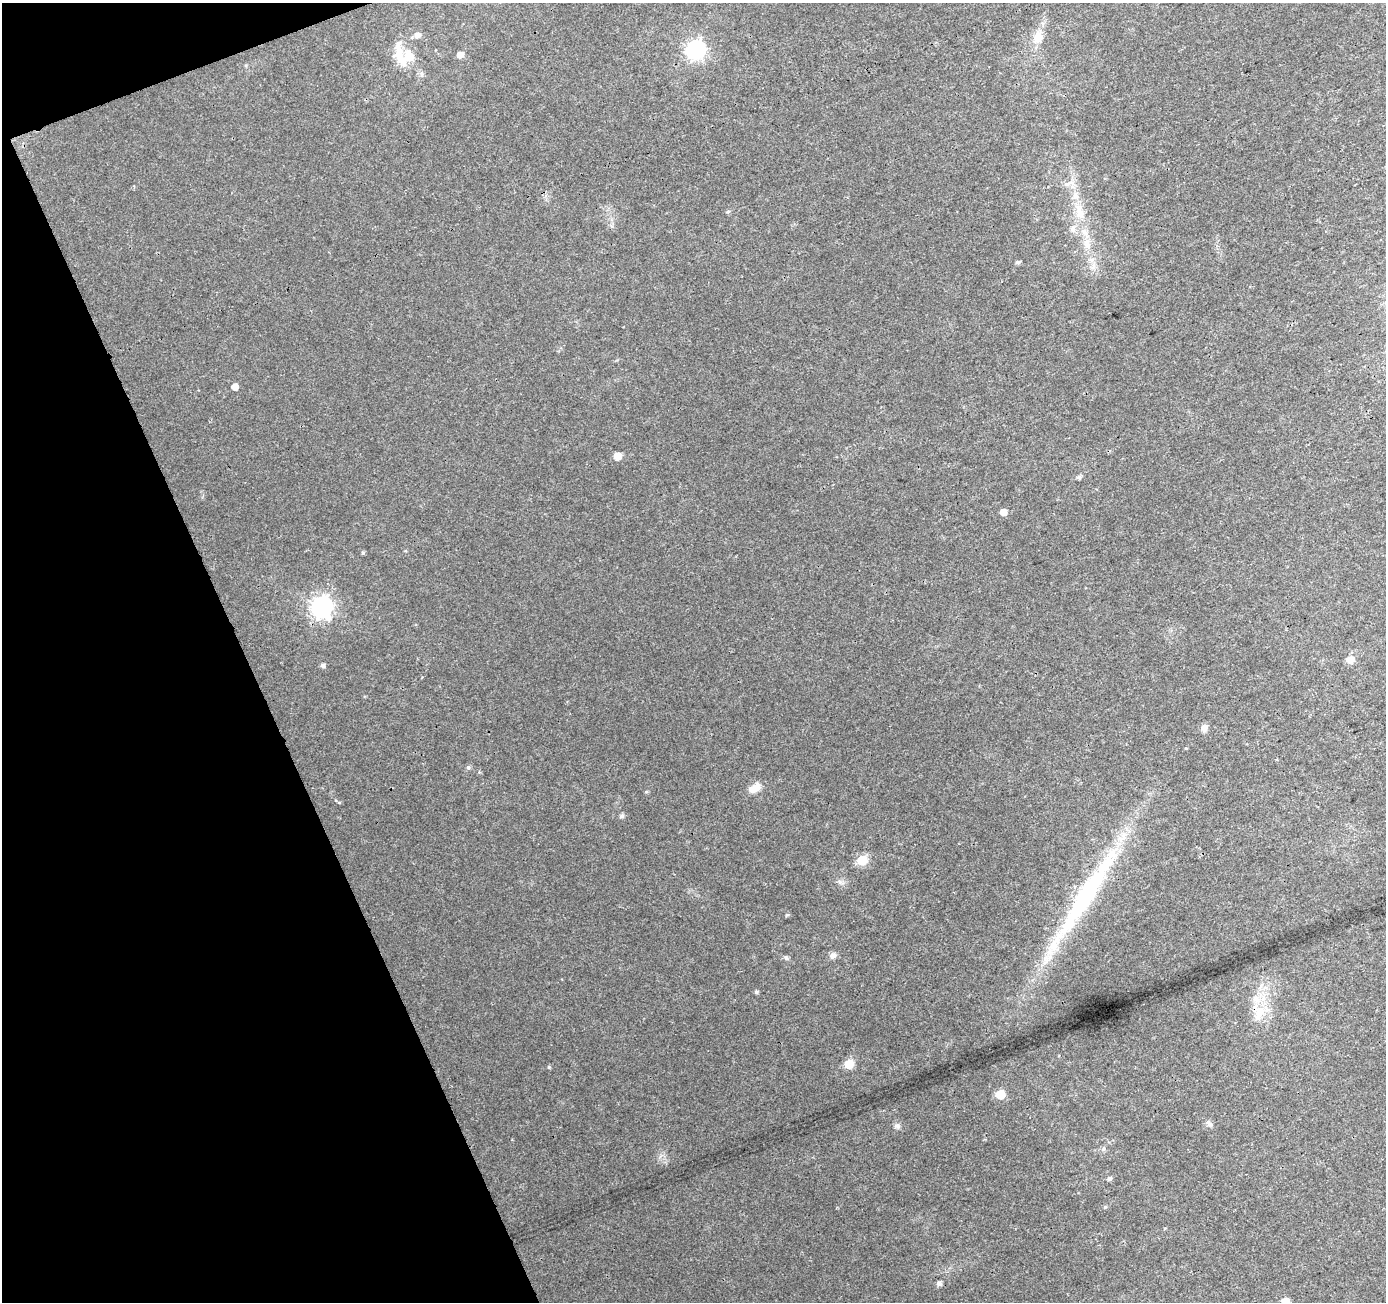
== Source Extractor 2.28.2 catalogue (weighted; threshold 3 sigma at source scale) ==
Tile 5 of 4 x 4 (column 1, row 2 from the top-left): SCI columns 54-1437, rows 2705-4004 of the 5646 x 5464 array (HDU 1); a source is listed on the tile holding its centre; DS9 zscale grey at full resolution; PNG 1388 x 1304 px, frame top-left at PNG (2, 3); no overlay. Shown black and unused: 19% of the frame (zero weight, under 3 of 4 exposures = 5% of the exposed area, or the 3 px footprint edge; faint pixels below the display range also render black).
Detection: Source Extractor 2.28.2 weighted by HDU 2 'WHT'; one run over the whole footprint, this tile lists its part. Background 0.0235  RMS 0.0037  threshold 0.0166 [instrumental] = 3 sigma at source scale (4.5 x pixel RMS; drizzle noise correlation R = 1.50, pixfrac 1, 0.0396/0.0396 arcsec/px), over >= 5 px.
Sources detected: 47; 1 inside a brighter object's white glare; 1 long thin detection or spike segment (spike, bleed or trail) — not listed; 2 inside a brighter listed object's ellipse — not listed separately; the other 43 listed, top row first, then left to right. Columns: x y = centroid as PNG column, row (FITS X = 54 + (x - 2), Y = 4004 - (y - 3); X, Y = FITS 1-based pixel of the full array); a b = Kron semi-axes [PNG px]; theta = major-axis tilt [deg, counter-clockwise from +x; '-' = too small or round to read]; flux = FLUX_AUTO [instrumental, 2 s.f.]
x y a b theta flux
417 35 7 6 - 1.8
1038 37 17 11 77 4.7
695 50 8 7 - 130
399 51 32 9 -81 6
460 55 6 5 - 2.2
421 73 8 5 -84 0.93
1067 184 11 6 13 1.9
1079 210 18 8 -78 4.6
728 211 5 3 - 0.47
1073 229 10 7 89 1.8
1084 232 10 7 -41 1.9
1087 243 10 6 61 1.8
1092 259 7 4 19 0.89
1018 262 5 4 - 0.84
235 387 5 5 - 3.6
618 456 5 5 - 5.3
1079 477 5 5 - 0.89
1003 512 5 5 - 3.1
363 553 5 4 - 0.53
322 607 9 8 - 210
1350 660 7 7 - 3.3
323 665 5 5 - 1.1
1204 728 9 7 78 1.8
468 767 6 5 - 0.77
755 788 14 9 33 4
646 792 5 3 - 0.37
339 802 5 3 - 0.35
622 816 6 6 - 0.72
862 860 6 5 - 20
833 955 10 7 33 1.4
786 958 7 5 -44 0.71
756 992 5 4 - 0.69
1259 1013 27 16 88 9.4
849 1064 6 5 - 12
549 1067 5 4 - 0.45
1000 1094 6 5 - 14
1209 1124 9 6 -46 1.1
897 1126 7 6 - 1
1104 1149 6 6 - 0.89
1109 1178 5 4 - 1
1105 1207 5 5 - 0.46
939 1283 5 5 - 1.3
1285 1301 5 5 - 5.5
Isophote crosses this tile's border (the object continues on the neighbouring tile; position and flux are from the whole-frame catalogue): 1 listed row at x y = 1285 1301
Unlisted compact peaks at least as high as the median listed source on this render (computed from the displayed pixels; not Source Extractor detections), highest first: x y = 787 915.